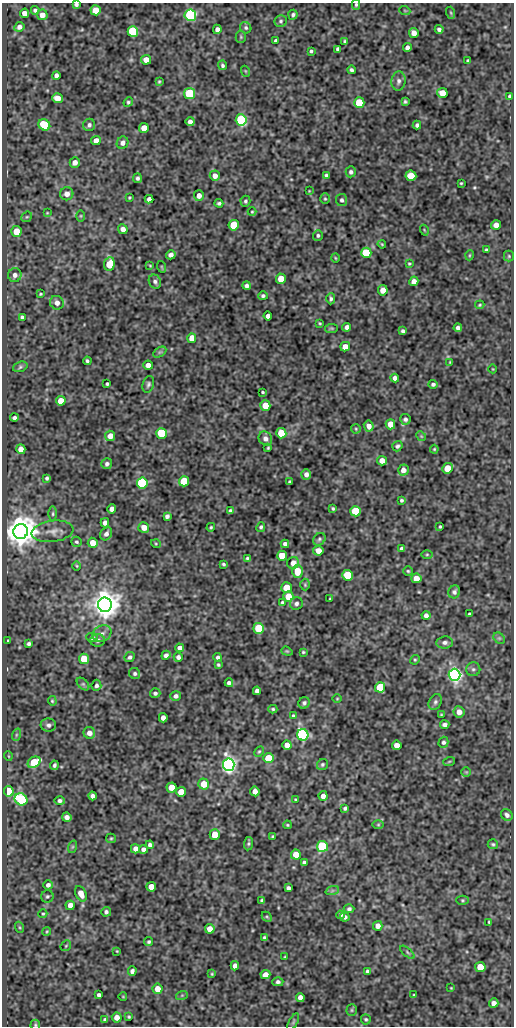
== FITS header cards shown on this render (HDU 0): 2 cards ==
NAXIS1  =                  512
NAXIS2  =                 1024

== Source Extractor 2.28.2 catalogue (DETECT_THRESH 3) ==
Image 512 x 1024 px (HDU 0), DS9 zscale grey, 1 PNG px = 1 image px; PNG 516 x 1028 px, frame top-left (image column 1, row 1024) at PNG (2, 3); each listed source drawn as its Kron ellipse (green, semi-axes under 4 px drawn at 4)
Background 70.3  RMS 0.48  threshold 1.44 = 3 sigma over >= 5 px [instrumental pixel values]
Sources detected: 310; all 310 listed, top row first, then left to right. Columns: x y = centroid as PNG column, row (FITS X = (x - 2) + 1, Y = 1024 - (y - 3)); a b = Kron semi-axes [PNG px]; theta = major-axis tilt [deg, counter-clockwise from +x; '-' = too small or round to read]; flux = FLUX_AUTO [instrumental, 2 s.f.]
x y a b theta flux
76 4 4 3 - 68
356 5 5 4 - 47
35 10 4 4 - 75
96 10 5 5 - 570
405 11 5 3 - 29
24 13 4 4 - 230
451 13 6 4 -72 43
42 15 5 5 - 240
190 15 5 5 - 4700
293 15 5 4 - 69
281 21 6 5 - 64
19 27 5 4 - 120
246 28 6 5 - 58
217 29 4 4 - 130
439 29 4 4 - 82
133 31 5 5 - 2600
414 33 5 4 - 220
241 37 5 5 - 44
276 41 4 3 - 87
345 41 4 3 - 50
407 48 4 4 - 140
338 49 4 4 - 90
311 51 3 3 - 48
146 60 5 4 - 340
468 61 4 3 - 61
222 65 5 4 - 58
352 70 4 3 - 69
245 71 5 3 - 28
56 75 4 4 - 99
398 81 9 7 80 120
159 82 4 3 - 38
442 93 5 5 - 400
189 94 5 5 - 2300
509 96 4 3 - 66
57 98 5 5 - 400
128 102 5 4 - 52
405 102 4 3 - 47
359 103 5 5 - 1300
241 120 6 5 - 3400
190 122 4 4 - 140
44 125 6 5 - 1200
89 125 6 6 - 89
417 125 4 4 - 73
144 128 5 5 - 420
96 140 5 4 - 240
123 143 6 5 - 150
75 162 5 5 - 170
351 172 5 5 - 76
326 175 3 3 - 51
215 176 5 5 - 220
411 176 5 5 - 610
137 178 5 4 - 73
461 183 3 2 - 29
309 191 2 2 - 19
67 194 6 6 - 190
199 196 5 5 - 190
129 197 3 3 - 33
149 199 4 4 - 120
325 199 5 4 - 40
342 200 6 5 - 75
245 201 5 5 - 59
219 203 4 3 - 62
252 212 4 4 - 35
47 213 4 3 - 24
81 216 6 4 90 39
27 217 6 4 42 43
234 225 5 5 - 1300
496 225 5 4 - 190
123 229 5 4 - 170
424 230 5 3 - 30
16 231 5 5 - 500
318 235 5 5 - 63
382 244 4 3 - 28
486 250 4 3 - 54
366 253 5 5 - 1900
171 255 5 4 - 150
470 255 5 3 - 29
509 256 5 5 - 42
335 258 4 3 - 26
409 263 3 3 - 34
109 264 7 5 83 940
150 266 4 2 - 23
162 267 6 3 -71 29
15 275 7 6 - 150
281 279 5 5 - 490
414 281 5 4 - 180
155 282 7 6 - 89
247 286 4 4 - 98
383 290 5 4 - 250
41 294 4 2 - 36
263 296 5 4 - 64
331 299 5 4 - 72
57 303 7 6 - 180
480 305 5 3 - 37
268 316 4 4 - 130
22 317 4 3 - 75
320 323 3 2 - 31
347 327 4 4 - 120
331 328 6 4 6 43
458 328 4 4 - 91
403 331 4 3 - 66
192 338 5 4 - 310
345 347 5 4 - 290
160 352 7 4 33 59
87 361 4 3 - 58
450 362 4 3 - 28
148 365 4 4 - 180
20 367 7 5 21 56
493 369 4 3 - 22
395 378 4 4 - 110
107 384 3 3 - 48
148 384 8 5 73 78
433 384 4 4 - 66
263 392 3 2 - 35
61 401 5 5 - 430
265 406 5 5 - 590
14 418 4 3 - 73
405 419 5 5 - 77
390 424 5 5 - 410
369 426 5 4 - 230
356 429 5 4 - 40
161 433 5 5 - 1800
281 433 5 5 - 1200
110 436 5 5 - 260
421 436 5 4 - 37
265 439 7 6 - 140
397 446 5 5 - 63
268 448 4 3 - 35
21 449 5 4 - 200
434 449 4 3 - 33
382 461 5 4 - 260
107 464 5 5 - 91
447 468 5 5 - 640
403 470 5 5 - 180
306 474 5 5 - 140
47 478 4 3 - 60
184 481 5 5 - 1300
290 482 4 3 - 55
142 483 5 5 - 4800
401 500 3 3 - 50
333 508 3 3 - 42
112 509 5 4 - 190
230 511 4 3 - 54
356 511 5 5 - 1700
53 514 7 3 90 47
167 516 4 4 - 92
105 523 5 4 - 120
440 526 3 3 - 39
144 527 5 5 - 290
211 527 4 4 - 40
261 527 5 4 - 61
53 531 21 10 8 300
21 532 7 7 - 65000
106 534 7 5 53 130
319 539 7 5 47 67
76 542 5 5 - 61
93 543 5 5 - 410
156 544 5 3 - 32
285 544 4 4 - 98
402 548 4 3 - 84
318 551 5 5 - 320
427 554 6 4 1 40
282 556 5 5 - 700
247 558 3 3 - 46
293 563 6 5 - 270
223 564 3 3 - 46
77 566 4 3 - 29
297 571 6 5 - 530
408 571 4 4 - 42
348 575 5 5 - 2300
416 578 5 4 - 300
305 585 6 5 - 45
287 588 5 5 - 690
454 592 6 5 - 88
288 596 5 5 - 560
330 599 3 2 - 26
282 602 3 3 - 45
296 604 6 6 - 85
105 605 7 7 - 50000
470 614 4 3 - 62
426 615 4 4 - 94
259 628 5 5 - 1500
102 633 10 8 28 160
92 638 6 4 -3 71
499 638 6 5 - 59
97 640 7 6 - 96
8 641 3 2 - 30
445 642 8 6 7 100
29 644 4 3 - 63
180 648 4 4 - 130
287 651 6 4 -20 39
303 652 3 3 - 36
166 655 5 4 - 110
130 657 5 4 - 78
178 657 4 4 - 100
218 657 4 4 - 73
84 659 5 5 - 990
415 660 5 4 - 43
218 665 4 3 - 48
473 669 7 7 - 83
135 673 6 5 - 64
454 675 6 5 - 12000
229 683 4 4 - 81
83 684 7 4 -44 63
96 685 5 5 - 76
380 687 5 5 - 1700
257 691 4 4 - 130
155 693 5 5 - 76
176 696 5 5 - 110
337 699 5 3 - 27
52 701 5 4 - 40
435 702 8 6 63 83
304 703 6 5 - 73
273 709 4 4 - 45
459 712 5 5 - 240
293 715 3 2 - 34
441 715 4 2 - 28
163 718 4 4 - 170
48 725 8 6 -12 110
445 725 4 4 - 100
89 733 6 5 - 200
16 735 6 4 72 49
303 735 6 5 - 8500
443 742 5 5 - 73
287 745 5 4 - 260
397 745 5 4 - 270
259 751 5 4 - 39
8 756 5 3 - 24
268 758 5 5 - 870
34 762 7 5 29 1300
449 762 6 3 20 33
54 765 5 3 - 67
229 765 6 6 - 15000
322 765 6 5 - 58
466 772 5 5 - 39
204 784 5 5 - 500
171 787 5 5 - 370
9 791 5 5 - 2300
255 791 5 4 - 190
181 792 5 5 - 420
92 796 4 4 - 110
323 796 5 4 - 150
21 799 7 5 -33 4300
296 799 3 3 - 34
60 801 5 4 - 82
345 808 4 3 - 61
507 815 6 5 - 97
67 817 5 4 - 150
287 825 4 3 - 35
378 825 6 4 0 38
215 834 5 5 - 550
273 837 3 3 - 45
111 838 5 4 - 40
248 844 7 4 83 50
493 844 5 5 - 53
150 845 4 4 - 100
322 846 5 5 - 3800
72 847 6 4 71 48
136 849 4 4 - 180
143 849 4 4 - 140
296 855 5 5 - 440
304 863 4 4 - 86
48 885 4 4 - 100
151 887 5 5 - 400
288 888 4 4 - 79
332 891 7 4 19 61
81 894 8 5 -65 290
47 896 6 6 - 64
262 900 4 3 - 57
462 900 6 4 -1 48
70 905 5 4 - 260
349 909 5 4 - 76
106 912 5 4 - 70
43 914 4 4 - 35
340 915 4 4 - 83
267 917 6 4 -44 47
345 917 4 4 - 88
489 922 3 3 - 35
378 926 5 5 - 200
19 927 6 3 -71 38
210 929 5 5 - 360
47 931 4 3 - 31
264 938 4 3 - 50
149 942 5 4 - 54
66 946 6 4 46 38
117 951 3 3 - 25
407 952 9 3 -41 48
285 957 3 3 - 28
235 966 4 4 - 170
480 967 5 5 - 580
132 971 5 4 - 86
367 971 4 3 - 52
212 974 4 3 - 30
265 975 5 4 - 280
278 982 5 4 - 77
451 988 3 2 - 23
158 989 5 5 - 320
99 995 4 4 - 82
182 995 6 4 18 41
414 995 3 3 - 34
123 997 4 3 - 24
300 997 5 4 - 170
494 1003 5 4 - 170
352 1010 5 5 - 47
117 1017 5 5 - 250
129 1017 4 4 - 38
366 1019 5 5 - 49
105 1020 4 3 - 74
293 1022 9 4 61 53
35 1025 5 5 - 40
At the frame edge (FLAGS 8, measured only in part): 3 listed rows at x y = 76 4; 356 5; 35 1025